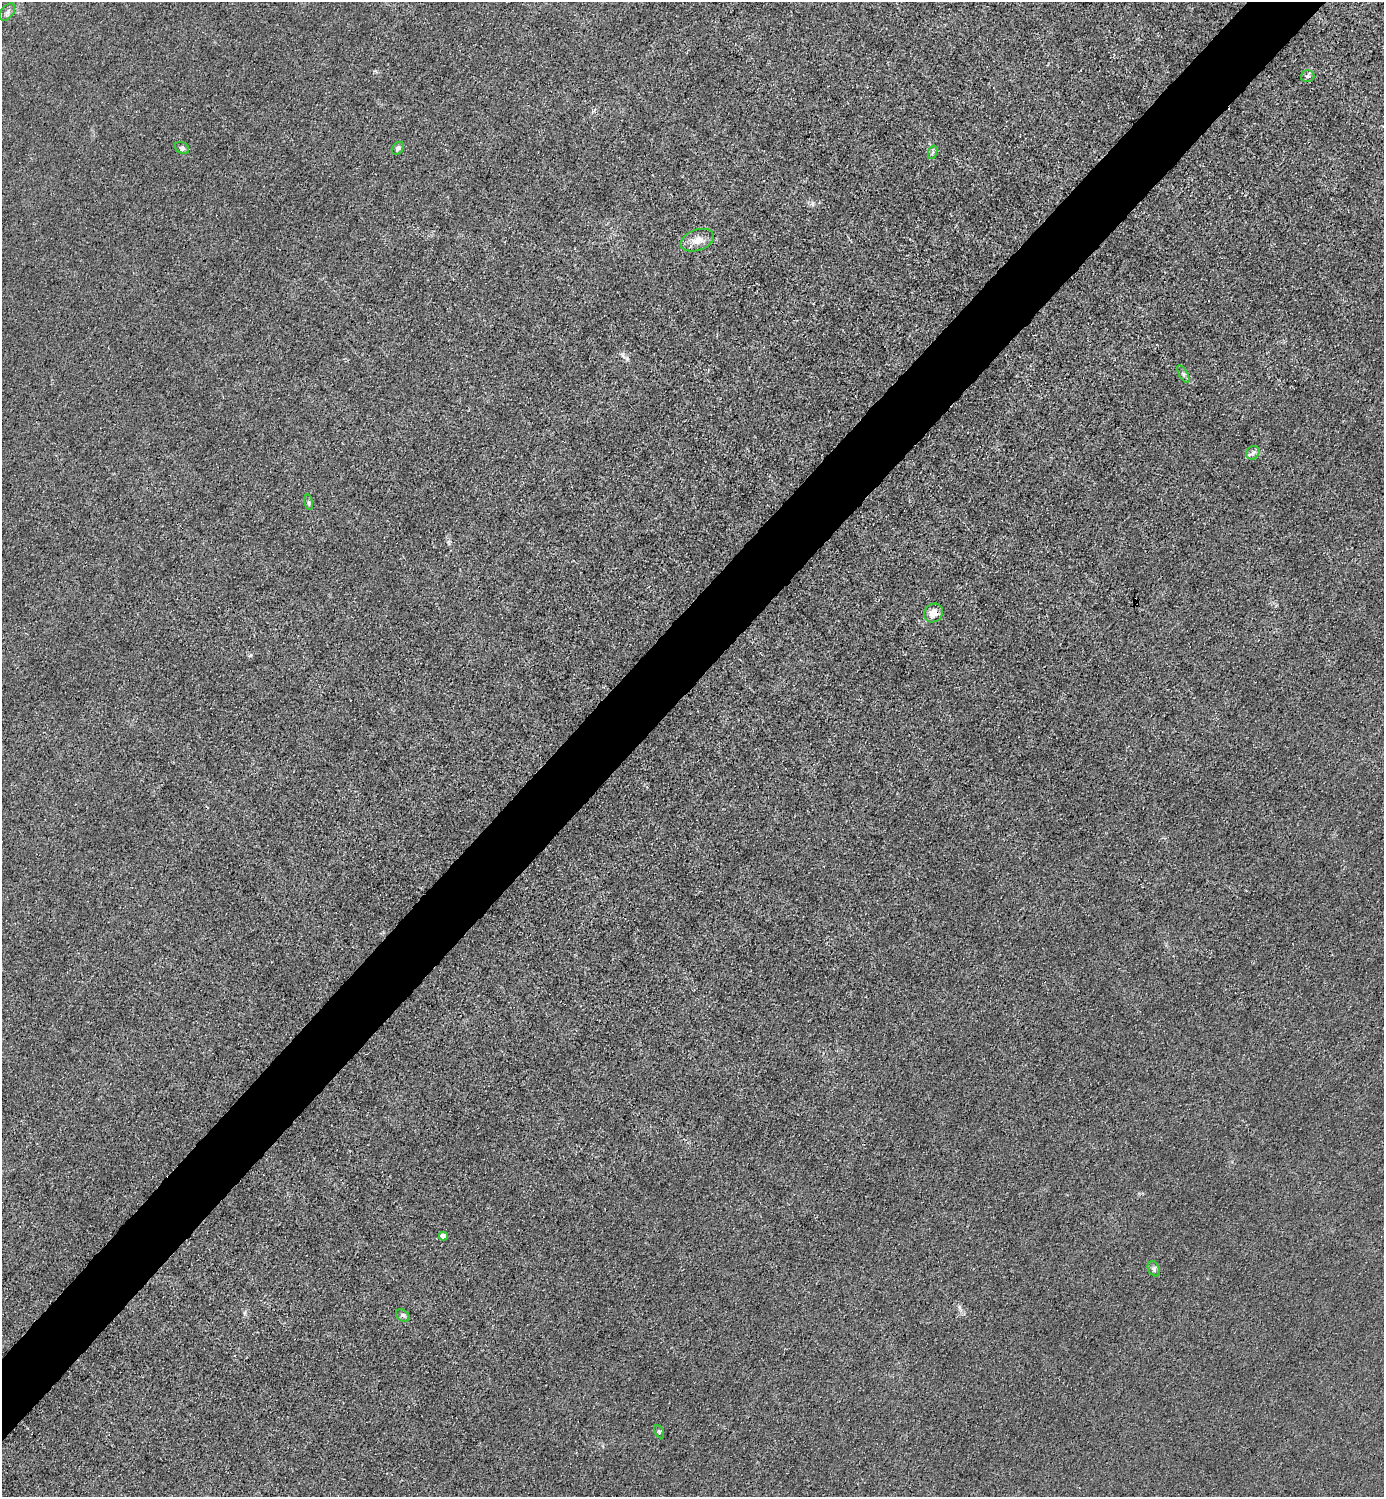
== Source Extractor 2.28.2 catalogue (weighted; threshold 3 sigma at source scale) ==
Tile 10 of 4 x 4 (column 2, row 3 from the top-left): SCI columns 1683-3064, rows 1498-2992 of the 5985 x 5985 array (HDU 1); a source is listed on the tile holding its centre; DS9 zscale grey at full resolution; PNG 1386 x 1499 px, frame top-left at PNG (2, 2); each listed source drawn as its Kron ellipse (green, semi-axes under 4 px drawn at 4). Shown black and unused: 5% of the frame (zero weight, under 3 of 4 exposures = <1% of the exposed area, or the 3 px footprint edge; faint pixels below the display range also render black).
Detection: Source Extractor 2.28.2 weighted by HDU 2 'WHT'; one run over the whole footprint, this tile lists its part. Background 0.0213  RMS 0.0062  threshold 0.0279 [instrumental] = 3 sigma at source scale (4.5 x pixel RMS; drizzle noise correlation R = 1.50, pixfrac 1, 0.05/0.05 arcsec/px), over >= 5 px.
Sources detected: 16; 1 cosmic-ray / hot-pixel residue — neither listed nor drawn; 1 inside a brighter listed object's ellipse — not listed separately; the other 14 listed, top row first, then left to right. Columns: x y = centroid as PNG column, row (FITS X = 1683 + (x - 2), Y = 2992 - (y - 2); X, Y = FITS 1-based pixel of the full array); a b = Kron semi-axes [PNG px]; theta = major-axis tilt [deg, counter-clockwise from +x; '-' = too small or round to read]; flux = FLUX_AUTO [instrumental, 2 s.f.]
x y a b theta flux
7 12 10 6 52 1.9
1308 76 7 5 -1 1.5
182 148 7 5 -27 1.8
398 148 7 5 52 1.8
933 152 7 4 70 1.2
697 240 17 10 19 6.9
1183 374 10 4 -60 1.6
1253 453 7 6 - 2.1
309 502 8 4 -81 1
934 613 10 8 42 6.8
443 1236 4 4 - 2.9
1154 1269 8 5 -62 1.7
403 1315 7 5 -39 1.9
659 1432 7 4 -65 1.1
Overlapping masked pixels (flux is a lower limit): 1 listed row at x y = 934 613